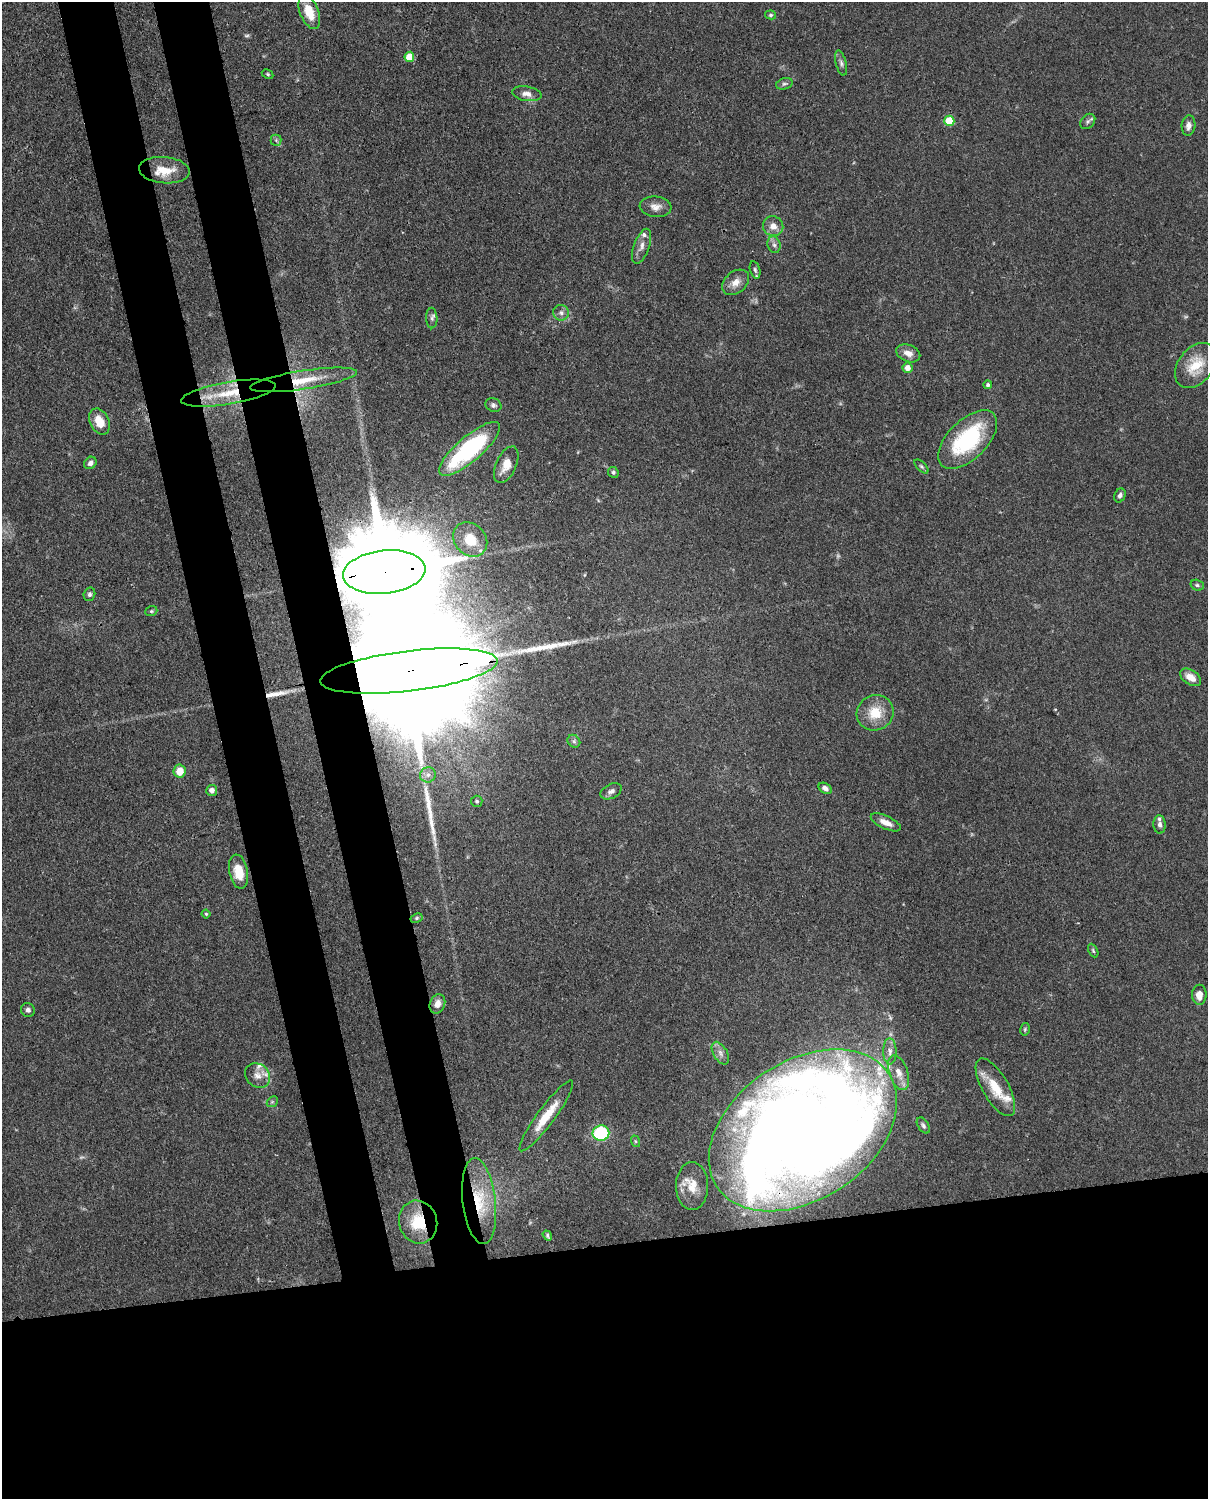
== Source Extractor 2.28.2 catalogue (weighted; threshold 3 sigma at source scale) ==
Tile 11 of 4 x 3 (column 3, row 3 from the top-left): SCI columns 2500-3705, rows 264-1760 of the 5002 x 4907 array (HDU 1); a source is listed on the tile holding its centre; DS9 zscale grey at full resolution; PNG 1210 x 1501 px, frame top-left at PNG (2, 2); each listed source drawn as its Kron ellipse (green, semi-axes under 4 px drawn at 4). Shown black and unused: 25% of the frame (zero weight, under 3 of 4 exposures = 7% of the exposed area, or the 3 px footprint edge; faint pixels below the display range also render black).
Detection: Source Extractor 2.28.2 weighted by HDU 2 'WHT'; one run over the whole footprint, this tile lists its part. Background 0.114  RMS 0.0042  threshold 0.0189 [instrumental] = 3 sigma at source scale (4.5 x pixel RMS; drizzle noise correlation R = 1.50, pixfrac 1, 0.05/0.05 arcsec/px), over >= 5 px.
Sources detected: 89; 4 too faint to see at this stretch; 1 inside a brighter object's white glare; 3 long thin detections or spike segments (spike, bleed or trail) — neither listed nor drawn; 6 inside a brighter listed object's ellipse — not listed separately; the other 75 listed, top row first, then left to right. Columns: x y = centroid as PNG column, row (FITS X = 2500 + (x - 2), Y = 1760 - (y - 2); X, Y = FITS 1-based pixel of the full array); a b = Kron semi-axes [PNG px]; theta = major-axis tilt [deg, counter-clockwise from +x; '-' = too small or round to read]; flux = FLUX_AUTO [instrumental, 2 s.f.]
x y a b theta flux
309 12 18 9 -68 9.1
771 15 5 4 - 0.67
409 57 5 5 - 9.5
841 63 13 5 -76 1.5
268 74 6 4 -28 0.62
784 84 8 5 17 0.99
527 94 15 7 -9 2.8
949 121 5 5 - 18
1088 121 8 6 47 1.2
1189 126 10 7 85 2.4
276 140 5 5 - 0.77
164 170 25 13 -5 8.4
656 207 16 10 -6 3.3
773 226 10 10 - 3.7
774 245 8 6 -72 1.5
642 246 18 7 70 3
755 270 9 5 -74 0.97
736 282 15 10 40 4
561 313 8 7 - 1.7
432 318 10 5 -89 1.3
908 353 12 8 -22 3.5
1196 365 25 17 53 13
908 368 5 5 - 3.7
303 380 54 9 9 13
988 385 4 4 - 0.97
229 393 48 11 10 16
493 405 8 6 -25 1.2
99 421 14 9 -66 6.9
968 440 37 19 45 41
470 449 39 12 41 48
90 463 7 5 46 1.7
506 465 20 10 66 5.5
921 466 9 4 -45 0.79
613 472 5 5 - 0.85
1120 495 7 5 65 1.2
470 539 19 15 -47 16
384 572 41 21 6 14000
1197 585 7 5 -15 0.84
89 594 7 5 73 1.1
151 611 6 4 20 0.62
409 671 89 20 7 41000
1190 677 12 7 -33 4.1
875 713 19 17 27 10
574 741 7 5 -45 1.1
180 771 6 6 - 6.5
428 775 8 7 - 1.8
825 788 7 5 -34 1.8
212 790 5 5 - 2.4
611 791 11 7 26 1.8
477 801 5 5 - 0.79
886 822 16 6 -24 3.5
1160 824 9 6 -86 1.6
238 872 17 9 -79 8.9
206 914 4 4 - 0.52
417 918 6 4 27 0.68
1093 951 7 4 -63 0.7
1199 995 10 7 -89 3.8
437 1004 10 7 70 3
28 1010 7 6 - 1.3
1025 1029 6 4 76 0.61
890 1051 13 6 -89 2.4
720 1053 12 7 -59 2.2
899 1073 18 9 -71 4.6
258 1075 13 11 -42 3.6
995 1087 32 13 -60 12
272 1102 6 4 43 0.67
546 1116 43 8 53 11
923 1125 9 5 -57 1.1
803 1130 103 69 33 930
601 1133 8 7 - 30
635 1141 6 4 -71 0.54
692 1186 24 16 -89 8.2
479 1201 43 16 -83 20
418 1222 22 19 -73 13
547 1236 5 4 - 0.7
Overlapping masked pixels (flux is a lower limit): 6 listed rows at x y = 229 393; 384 572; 409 671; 803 1130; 479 1201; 418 1222